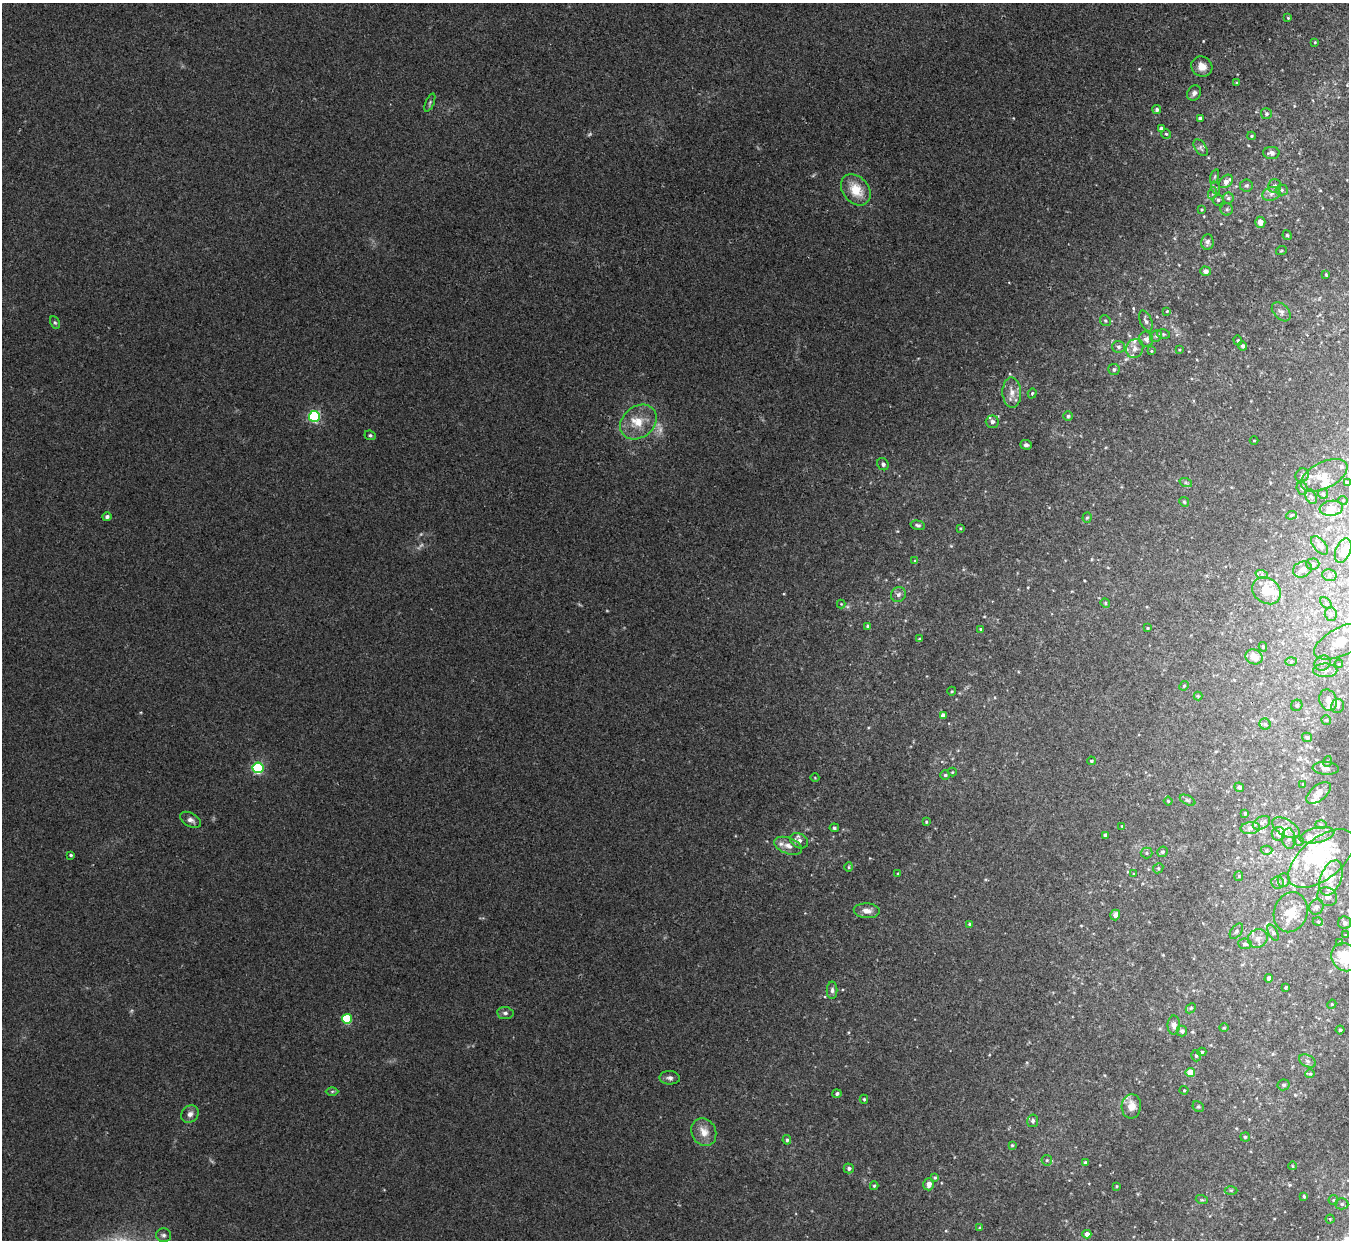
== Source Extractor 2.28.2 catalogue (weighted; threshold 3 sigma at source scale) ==
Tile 10 of 4 x 4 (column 2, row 3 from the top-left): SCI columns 1347-2693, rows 1384-2621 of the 5386 x 5370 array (HDU 1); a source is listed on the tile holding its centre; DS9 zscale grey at full resolution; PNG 1351 x 1242 px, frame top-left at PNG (2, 3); each listed source drawn as its Kron ellipse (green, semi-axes under 4 px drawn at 4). Shown black and unused: <1% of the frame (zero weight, under 2 of 3 exposures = <1% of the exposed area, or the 3 px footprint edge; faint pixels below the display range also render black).
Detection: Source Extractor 2.28.2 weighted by HDU 2 'WHT'; one run over the whole footprint, this tile lists its part. Background 0.0766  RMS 0.0068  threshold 0.0306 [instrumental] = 3 sigma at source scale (4.5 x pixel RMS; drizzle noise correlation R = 1.50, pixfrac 1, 0.05/0.05 arcsec/px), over >= 5 px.
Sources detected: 246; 3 too faint to see at this stretch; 4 inside a brighter object's white glare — neither listed nor drawn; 29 inside a brighter listed object's ellipse — not listed separately; the other 210 listed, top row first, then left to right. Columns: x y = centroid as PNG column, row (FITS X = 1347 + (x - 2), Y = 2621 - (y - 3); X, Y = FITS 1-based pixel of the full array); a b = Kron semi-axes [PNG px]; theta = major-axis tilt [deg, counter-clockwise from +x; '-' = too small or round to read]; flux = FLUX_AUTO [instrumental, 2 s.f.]
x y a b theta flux
1288 18 3 3 - 0.67
1315 42 4 3 - 0.66
1202 66 11 10 - 6.3
1237 83 4 4 - 0.86
1194 93 8 6 52 2.3
430 103 10 4 67 1.2
1157 109 4 4 - 1.7
1266 114 5 5 - 1.6
1200 118 4 3 - 2
1161 129 4 4 - 2.2
1166 134 5 5 - 0.99
1251 136 4 3 - 0.78
1201 148 9 5 -57 1.6
1271 153 8 6 -2 2.9
1215 177 7 3 71 1.1
1226 181 8 5 41 5
1246 185 6 6 - 1.4
1275 186 7 6 - 2.7
1216 188 6 4 -72 1.1
856 190 17 13 -50 15
1282 190 6 5 - 1.4
1213 193 6 3 71 1.1
1271 194 9 6 18 2.8
1228 198 6 5 - 1.4
1218 200 5 5 - 1.5
1227 209 6 6 - 1.4
1202 210 4 3 - 0.68
1260 222 5 5 - 4.7
1287 235 5 4 - 1.2
1207 242 7 6 - 2.2
1281 251 5 3 - 0.64
1205 271 5 4 - 2.2
1326 275 4 3 - 0.77
1167 311 4 3 - 0.55
1281 312 11 7 -46 2.8
1105 321 6 5 - 1.1
1146 321 11 6 -67 2.4
55 322 6 4 -61 1.1
1163 334 6 5 - 1.1
1156 336 6 5 - 1.4
1146 339 7 7 - 2.7
1238 340 5 4 - 0.94
1243 346 4 4 - 1.6
1119 347 6 6 - 1.6
1135 349 10 8 68 3.8
1179 350 4 3 - 0.66
1151 351 4 4 - 0.69
1114 369 6 5 - 1.6
1012 393 15 9 -87 6.2
1032 393 5 4 - 0.79
314 416 5 5 - 89
1068 416 4 4 - 1.2
638 422 20 15 40 14
992 422 6 6 - 3
370 435 6 5 - 1.3
1254 440 4 3 - 0.51
1026 445 6 4 -3 1.7
883 464 6 5 - 2
1302 475 7 6 - 1.9
1324 475 25 13 27 8.9
1347 482 4 4 - 1
1186 483 6 4 -19 1.1
1302 488 7 5 -73 1.6
1323 494 5 4 - 0.86
1311 497 8 5 -60 1.9
1343 500 5 3 - 0.54
1184 502 5 4 - 0.99
1331 508 12 7 8 5.4
1291 515 5 4 - 0.94
107 517 5 4 - 1.9
1087 517 5 4 - 0.91
918 525 7 4 -15 1.4
960 528 3 3 - 0.68
1320 545 11 6 -49 2.3
1343 551 13 7 68 7.4
915 561 4 4 - 1
1313 564 6 5 - 1.3
1302 569 10 7 21 3.5
1262 575 6 4 -18 1.3
1329 575 7 6 - 2.1
1266 591 15 12 -36 13
898 594 8 7 - 2.4
1105 603 5 4 - 0.75
1326 603 7 4 -45 1.4
841 604 4 4 - 0.58
1331 614 6 6 - 1.8
868 626 4 3 - 1.4
1148 628 3 3 - 0.75
981 629 4 3 - 0.86
919 639 4 3 - 0.63
1343 641 31 14 26 19
1263 647 5 4 - 0.98
1254 657 9 7 -18 6.8
1291 661 6 4 2 1.1
1323 663 8 7 - 2.9
1339 664 4 3 - 0.59
1325 670 12 7 0 3.7
1184 686 5 4 - 0.84
952 691 4 4 - 0.83
1198 696 4 4 - 0.65
1328 700 11 8 -68 6.2
1297 705 6 5 - 1.4
1338 706 7 6 - 1.6
943 715 4 4 - 4.4
1326 720 5 4 - 0.92
1265 724 5 5 - 1.4
1307 737 5 4 - 1.5
1091 761 4 3 - 0.96
1327 761 5 3 - 0.9
258 768 5 5 - 83
1326 768 13 6 -4 2.8
952 772 4 4 - 0.61
945 775 5 4 - 0.97
815 778 4 3 - 0.51
1303 784 3 3 - 0.94
1239 787 5 4 - 1.1
1319 793 14 7 39 5.4
1187 800 8 4 -26 1.4
1168 801 4 4 - 0.71
1245 813 3 3 - 1
191 820 11 6 -30 3.1
926 822 4 3 - 0.67
1261 823 9 6 27 2.4
1321 825 5 3 - 0.71
1122 826 3 3 - 0.46
834 828 4 4 - 1.1
1250 828 10 6 8 2.8
1286 828 15 8 -29 5.3
1278 834 7 6 - 4
1105 835 4 4 - 2.4
1317 835 18 7 13 6.2
1289 839 10 6 -86 2.8
799 841 9 7 -29 4.3
1298 841 5 5 - 0.94
788 846 14 8 -20 5
1266 850 6 4 2 1.1
1162 852 5 5 - 1.5
1147 853 6 5 - 1.3
71 855 4 3 - 1.1
1321 859 39 20 39 40
849 867 5 4 - 0.83
1158 868 5 4 - 1
898 874 4 3 - 0.7
1133 874 3 2 - 0.5
1239 876 5 4 - 0.74
1331 878 18 10 69 9.2
1284 880 7 6 - 2.2
1278 882 6 6 - 2
1327 897 10 8 -35 4
1316 907 8 7 - 2.5
867 911 13 7 -3 4.8
1291 912 20 16 72 15
1115 915 5 5 - 3.1
1318 922 5 3 - 0.61
1345 923 6 6 - 1.7
970 924 4 3 - 1.5
1236 931 9 5 54 1.9
1273 933 8 4 -63 1.7
1346 935 4 3 - 0.5
1258 939 10 9 - 4.5
1340 942 4 3 - 0.67
1245 944 7 5 -4 2
1345 957 15 13 -44 30
1269 978 4 4 - 3.3
1286 987 3 3 - 0.82
832 990 9 5 89 1.9
1332 1004 4 3 - 0.63
1191 1008 6 4 44 1
505 1013 8 6 -8 2.3
347 1019 5 5 - 36
1174 1025 9 6 89 3.6
1224 1028 4 3 - 0.68
1340 1030 4 4 - 0.87
1182 1031 5 5 - 2.4
1202 1052 4 4 - 1.1
1196 1056 6 4 -74 1.2
1307 1061 9 5 -28 2.1
1190 1072 4 4 - 12
1310 1074 5 4 - 0.88
670 1078 10 6 -2 2.6
1284 1085 6 5 - 1.5
1184 1090 4 4 - 0.66
332 1091 6 4 1 1
837 1094 4 4 - 1.6
864 1099 4 4 - 0.79
1131 1106 12 9 85 7.5
1198 1107 6 5 - 1.1
190 1114 9 8 - 3.2
1033 1121 6 5 - 1.8
704 1132 14 12 -64 8
1245 1137 4 4 - 1.1
787 1140 5 4 - 1.4
1012 1145 3 3 - 0.79
1047 1160 5 5 - 1.1
1085 1163 4 3 - 1.9
1293 1166 4 3 - 0.48
849 1168 5 5 - 1.7
935 1178 4 4 - 1
929 1184 6 5 - 4.3
874 1186 4 3 - 1
1117 1186 4 3 - 0.68
1231 1190 6 4 0 1
1304 1197 3 3 - 1
1202 1200 6 4 -17 0.88
1333 1200 5 4 - 0.82
1342 1204 6 5 - 1.5
1330 1219 4 4 - 0.74
980 1228 3 3 - 1.4
1087 1234 4 4 - 3.7
164 1235 7 7 - 2
Isophote crosses this tile's border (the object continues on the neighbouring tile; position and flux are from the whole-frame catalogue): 3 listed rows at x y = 1347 482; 1343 641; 1345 957
Unlisted compact peaks at least as high as the median listed source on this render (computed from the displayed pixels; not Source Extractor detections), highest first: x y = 1203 41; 784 594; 1139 69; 897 531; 1248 145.